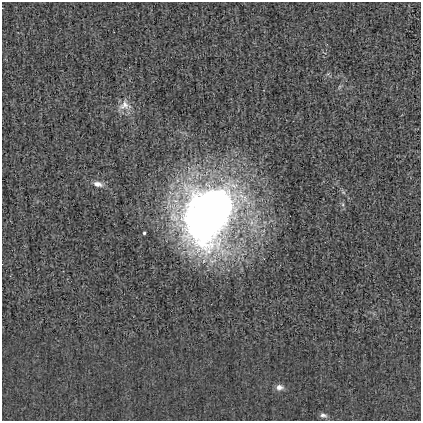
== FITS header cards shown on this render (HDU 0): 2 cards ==
NAXIS1  =                  419
NAXIS2  =                  419

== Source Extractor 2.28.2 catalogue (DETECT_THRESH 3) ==
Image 419 x 419 px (HDU 0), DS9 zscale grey, 1 PNG px = 1 image px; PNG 423 x 423 px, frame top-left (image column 1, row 419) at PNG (2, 2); no overlay
Background -0.00203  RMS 0.031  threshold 0.0942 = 3 sigma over >= 5 px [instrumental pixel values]
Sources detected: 6; all 6 listed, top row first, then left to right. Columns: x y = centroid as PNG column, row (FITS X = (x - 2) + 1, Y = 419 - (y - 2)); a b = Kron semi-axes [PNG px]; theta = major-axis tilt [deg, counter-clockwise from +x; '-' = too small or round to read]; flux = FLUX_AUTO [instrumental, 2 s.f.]
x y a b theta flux
125 105 18 14 10 24
98 184 14 7 -14 13
209 214 62 45 61 1700
144 233 3 3 - 4.2
279 387 9 7 3 11
323 415 9 6 -15 7.2